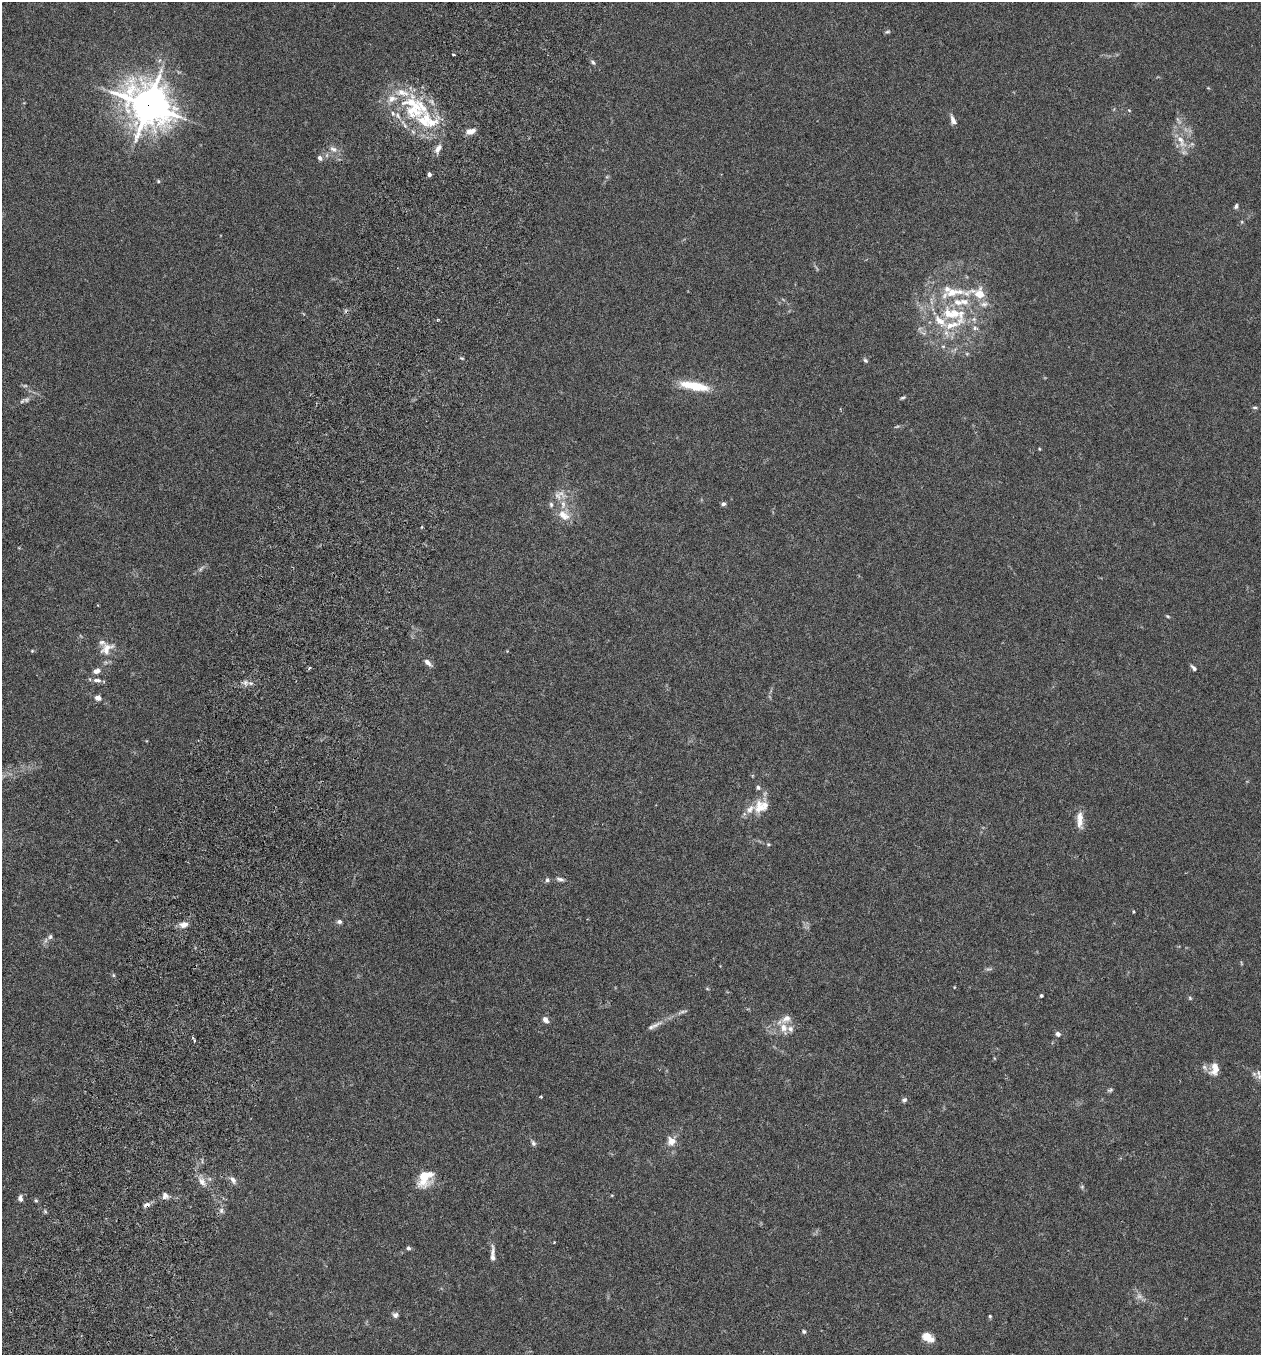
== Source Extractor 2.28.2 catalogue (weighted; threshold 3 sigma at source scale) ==
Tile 7 of 4 x 4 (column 3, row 2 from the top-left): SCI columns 2708-3966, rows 2737-4089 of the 5545 x 5467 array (HDU 1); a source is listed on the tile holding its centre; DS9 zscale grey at full resolution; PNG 1263 x 1357 px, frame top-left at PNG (2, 2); no overlay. Shown black and unused: <1% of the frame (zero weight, under 3 of 6 exposures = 3% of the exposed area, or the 3 px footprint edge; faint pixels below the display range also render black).
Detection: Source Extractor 2.28.2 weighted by HDU 2 'WHT'; one run over the whole footprint, this tile lists its part. Background 0.0188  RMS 0.002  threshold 0.00818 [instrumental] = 3 sigma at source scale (4.09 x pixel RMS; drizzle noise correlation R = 1.36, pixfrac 0.8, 0.05/0.05 arcsec/px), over >= 5 px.
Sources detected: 114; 10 too faint to see at this stretch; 1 cosmic-ray / hot-pixel residue — not listed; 25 inside a brighter listed object's ellipse — not listed separately; the other 78 listed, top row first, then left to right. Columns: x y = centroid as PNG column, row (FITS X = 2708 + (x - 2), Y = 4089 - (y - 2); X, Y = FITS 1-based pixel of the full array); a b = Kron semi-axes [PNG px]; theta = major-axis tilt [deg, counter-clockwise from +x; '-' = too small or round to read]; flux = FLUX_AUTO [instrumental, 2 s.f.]
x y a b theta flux
887 32 7 4 20 0.3
453 54 3 2 - 0.19
593 62 8 5 -53 0.4
148 105 17 14 -39 390
1129 110 4 3 - 0.16
424 120 63 31 -34 16
953 120 13 6 -67 0.93
1181 141 24 9 -59 2.7
333 149 13 7 -28 1.1
320 158 7 6 - 0.55
429 174 4 4 - 0.57
158 181 5 4 - 0.21
1236 206 7 5 63 0.42
953 292 45 11 -1 5.9
984 304 12 8 1 1.1
951 314 35 18 -10 9.3
946 333 13 6 -66 1.2
943 346 6 5 - 0.3
865 360 6 5 - 0.35
694 386 33 9 -10 6.1
903 398 8 4 23 0.29
26 400 10 7 26 0.63
1255 407 7 3 -1 0.27
1039 449 4 3 - 0.16
723 504 6 5 - 0.42
563 515 17 11 -33 2.4
1168 616 5 4 - 0.22
107 649 20 13 41 2.6
32 651 4 4 - 0.2
428 663 12 6 -42 0.8
309 668 4 3 - 0.29
1194 668 8 4 -45 0.51
97 671 9 6 14 0.91
97 680 12 6 -7 0.82
245 682 7 6 - 0.66
98 698 6 5 - 1.1
759 807 23 15 73 3.3
1080 820 22 7 -88 1.9
768 844 5 5 - 0.25
560 879 10 5 -10 0.58
547 880 6 5 - 0.4
1133 912 3 3 - 0.19
339 921 6 5 - 0.52
184 924 11 8 11 1.2
50 937 8 6 73 0.5
113 975 6 4 -89 0.23
707 989 5 3 - 0.18
1041 996 3 3 - 0.3
1190 998 6 5 - 0.25
682 1012 15 4 15 0.54
545 1020 6 5 - 1.1
654 1026 28 6 27 1.4
783 1027 11 9 -75 1.8
1058 1034 6 5 - 0.63
994 1058 5 3 - 0.15
1214 1069 18 10 80 2
1259 1074 15 5 -79 0.66
1110 1090 9 4 18 0.32
541 1097 3 3 - 0.19
904 1100 8 6 36 0.45
671 1141 12 12 - 1.8
533 1143 8 5 -63 0.48
425 1178 22 15 58 4.2
233 1180 12 6 -53 0.81
202 1182 12 7 -53 1.2
1082 1187 5 5 - 0.29
165 1196 9 8 - 0.85
20 1198 7 5 89 0.75
36 1200 5 4 - 0.25
147 1205 9 6 15 0.68
221 1211 8 6 -90 0.6
554 1242 3 2 - 0.14
408 1248 5 5 - 0.46
493 1257 12 7 -83 0.94
395 1315 8 7 - 0.58
990 1316 4 4 - 0.25
804 1331 6 5 - 0.37
928 1337 15 9 -29 2
Overlapping masked pixels (flux is a lower limit): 2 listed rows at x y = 148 105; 147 1205